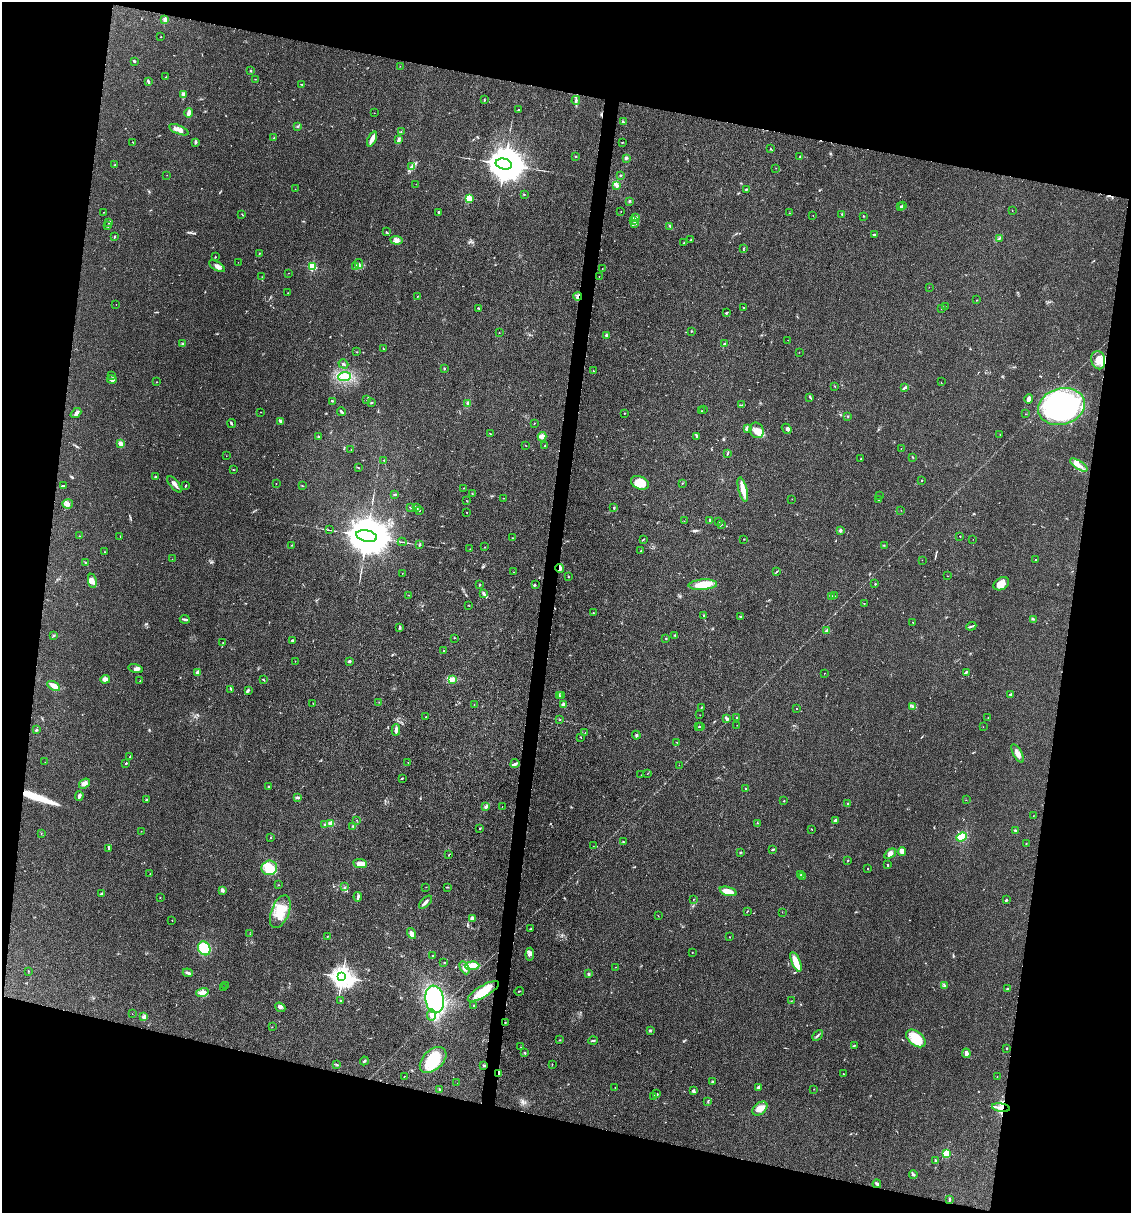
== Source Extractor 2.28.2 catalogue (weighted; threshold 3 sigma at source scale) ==
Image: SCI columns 231-4743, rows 1-4841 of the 4857 x 4841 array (HDU 1 of 3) = the unmasked area's bounding box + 8 px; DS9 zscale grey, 4 x 4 block average (1 PNG px = mean of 4 x 4 image px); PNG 1133 x 1215 px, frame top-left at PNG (2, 2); each listed source drawn as its Kron ellipse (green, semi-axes under 4 px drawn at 4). Shown black and unused: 26% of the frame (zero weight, under 3 of 4 exposures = <1% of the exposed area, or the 3 px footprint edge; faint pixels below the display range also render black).
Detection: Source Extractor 2.28.2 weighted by HDU 2 'WHT'. Background 0.11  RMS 0.0062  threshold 0.0281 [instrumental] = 3 sigma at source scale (4.5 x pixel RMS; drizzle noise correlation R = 1.50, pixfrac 1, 0.05/0.05 arcsec/px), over >= 5 px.
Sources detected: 453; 2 inside a brighter object's white glare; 2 cosmic-ray / hot-pixel residue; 1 long thin detection or spike segment (spike, bleed or trail) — neither listed nor drawn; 11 coinciding with a brighter row at this scale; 23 inside a brighter listed object's ellipse — not listed separately; the other 414 listed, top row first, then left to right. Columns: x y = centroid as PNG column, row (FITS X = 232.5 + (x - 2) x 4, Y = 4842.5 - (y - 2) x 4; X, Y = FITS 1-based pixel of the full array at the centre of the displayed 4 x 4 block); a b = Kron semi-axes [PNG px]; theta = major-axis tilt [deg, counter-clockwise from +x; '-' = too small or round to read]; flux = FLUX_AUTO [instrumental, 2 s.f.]
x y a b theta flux
165 19 2 2 - 80
161 37 2 2 - 1.5
134 61 3 2 - 4.6
400 66 2 2 - 0.74
251 71 2 2 - 3.6
166 77 3 2 - 1.8
255 79 2 2 - 0.88
148 82 4 2 - 7.8
301 84 3 2 - 2.2
183 95 3 3 - 6
484 100 2 2 - 2
576 100 4 2 - 6
518 110 2 2 - 1.8
189 113 5 2 - 17
374 113 2 2 - 0.64
623 122 2 2 - 3.9
298 126 2 2 - 2.3
179 130 10 3 -22 15
401 132 2 2 - 0.99
274 138 2 2 - 2.4
372 139 8 3 66 22
398 140 4 3 - 8.9
133 142 3 2 - 1.4
195 142 3 2 - 5.3
622 142 3 2 - 1.2
770 149 2 2 - 1.5
576 156 2 2 - 3.3
800 157 2 2 - 10
626 158 3 2 - 4.1
504 164 8 5 -13 16000
115 165 2 2 - 7.9
412 167 3 2 - 6.4
776 168 2 2 - 0.76
167 175 2 2 - 1.7
621 175 2 2 - 2.4
416 184 2 2 - 0.8
617 185 3 3 - 8.3
295 189 2 2 - 0.62
746 189 3 2 - 3.3
524 194 2 2 - 1.9
469 198 2 2 - 210
629 201 3 2 - 2.5
903 205 3 2 - 3.3
900 206 2 2 - 2.2
1012 210 2 2 - 1
104 212 2 2 - 1.1
439 212 2 2 - 12
621 212 2 2 - 0.97
789 213 2 2 - 1
242 214 2 2 - 1.4
813 215 2 2 - 0.92
842 215 2 2 - 3.5
864 216 2 2 - 6.1
636 217 3 2 - 4.7
634 220 4 3 - 12
109 223 3 2 - 2.4
635 224 4 3 - 8.3
108 226 3 2 - 2.4
670 226 3 2 - 3.3
386 232 3 2 - 3.6
874 235 3 2 - 4.6
114 237 2 2 - 2.4
1000 238 4 2 - 3.8
396 240 6 2 -6 9.9
690 240 2 2 - 2
684 243 2 2 - 1.7
744 248 2 2 - 1.7
259 254 3 2 - 1.9
215 257 2 2 - 1.8
238 262 2 2 - 0.49
359 264 5 3 - 7.5
217 266 9 3 -31 14
312 267 2 2 - 240
355 267 2 2 - 2.6
602 269 2 2 - 1.8
289 273 2 2 - 0.67
599 276 2 2 - 1.5
262 277 2 2 - 0.64
929 287 2 2 - 0.9
288 293 2 2 - 1.5
417 296 2 2 - 1.6
578 297 4 2 - 8.9
977 300 2 2 - 0.89
116 304 2 2 - 0.65
945 306 2 2 - 1.1
478 308 2 2 - 2.8
744 308 2 2 - 2
942 309 2 2 - 1.2
726 313 2 2 - 5
691 331 2 2 - 5.7
499 333 2 2 - 0.93
606 336 2 2 - 33
788 340 2 2 - 0.83
183 344 4 3 - 7.3
724 344 2 2 - 18
383 349 2 2 - 1.4
357 352 2 2 - 1.5
799 352 2 2 - 0.66
1098 360 9 7 -77 38
343 364 5 2 - 4.8
445 369 2 2 - 1.8
593 371 2 2 - 1.8
112 375 2 2 - 1.8
345 377 6 4 4 21
112 380 5 3 - 12
157 382 2 2 - 0.79
941 382 2 2 - 0.85
835 386 2 2 - 1.7
905 387 3 2 - 3.5
810 397 3 2 - 2.8
1029 399 5 3 - 18
367 400 2 2 - 1.3
332 401 3 2 - 2.7
372 402 3 2 - 2.3
468 403 3 2 - 5.3
742 405 3 2 - 2.5
1061 406 24 18 16 780
704 410 2 2 - 0.84
702 411 2 2 - 1.6
260 412 2 2 - 0.75
341 412 4 2 - 6.8
76 413 6 4 42 11
624 413 2 2 - 2
1025 414 2 2 - 0.77
848 416 2 2 - 1.9
280 421 3 2 - 5.1
534 423 2 2 - 1.5
232 424 4 2 - 4
747 428 3 3 - 4.6
787 429 5 2 - 7.6
757 430 8 7 - 34
490 434 2 2 - 1.6
1000 435 2 2 - 0.93
697 436 4 2 - 4.3
318 437 2 2 - 3.8
542 437 5 4 - 16
120 443 4 3 - 14
526 446 3 2 - 1.2
545 446 2 2 - 2.2
901 448 2 2 - 0.63
351 450 2 2 - 0.85
727 454 3 2 - 1.9
226 456 2 2 - 0.52
912 457 3 2 - 2
861 459 2 2 - 1.9
384 460 2 2 - 2.7
1079 465 10 4 -33 25
358 467 2 2 - 1.7
233 470 2 2 - 1.8
155 477 3 2 - 2.5
922 480 2 2 - 8
640 483 9 6 -23 70
682 483 2 2 - 1.5
174 484 10 3 -49 14
276 484 2 2 - 1.1
64 485 4 2 - 2.2
185 486 3 2 - 3
302 486 2 2 - 1.4
464 488 2 2 - 2.5
743 490 12 3 -76 49
395 494 2 2 - 3.6
472 494 2 2 - 1.9
879 496 2 2 - 1.2
504 498 2 2 - 0.93
792 499 2 2 - 0.95
878 500 2 2 - 0.8
467 501 3 2 - 1.4
68 504 5 4 - 12
411 508 2 2 - 1.4
417 508 3 2 - 4.8
614 508 3 2 - 2.8
419 510 2 2 - 2.8
901 510 2 2 - 0.94
467 512 2 2 - 1.5
684 521 2 2 - 1.1
710 521 4 2 - 3.7
719 521 2 2 - 2.1
722 524 2 2 - 1.1
330 530 3 2 - 1.8
840 530 2 2 - 37
79 536 2 2 - 0.9
120 536 2 2 - 0.73
367 536 10 5 -13 27000
960 536 2 2 - 1.5
512 538 2 2 - 0.9
643 539 3 2 - 1.7
744 539 2 2 - 1.7
973 539 2 2 - 0.62
402 542 4 2 - 2.7
292 545 2 2 - 1.7
420 545 2 2 - 1.9
884 545 2 2 - 1.8
485 547 2 2 - 1.9
470 549 2 2 - 0.64
641 551 2 2 - 3.6
105 552 2 2 - 0.92
172 559 2 2 - 0.74
922 560 2 2 - 0.78
1035 560 2 2 - 3.9
85 563 2 2 - 1.4
560 568 4 3 - 8.2
513 572 2 2 - 1.4
777 572 2 2 - 2.1
402 573 2 2 - 0.92
568 576 2 2 - 1.7
947 576 2 2 - 1.2
92 581 7 4 -80 15
875 584 2 2 - 2.7
1001 584 8 6 31 34
480 585 2 2 - 2.2
535 585 2 2 - 1.6
703 585 14 5 3 65
484 593 4 2 - 5.9
409 595 2 2 - 1.4
834 596 3 2 - 3
831 597 3 2 - 2.4
864 603 2 2 - 1.4
469 606 2 2 - 0.88
593 613 2 2 - 1.1
704 616 3 2 - 4.3
740 617 2 2 - 3.3
185 619 5 2 - 9.1
1033 619 2 2 - 1.8
913 622 2 2 - 3.1
971 626 5 2 - 5.1
400 627 3 2 - 5
827 631 4 2 - 4.6
54 635 3 2 - 3
675 636 2 2 - 1.7
454 638 2 2 - 4
666 638 2 2 - 3.6
292 640 3 2 - 2.9
223 643 2 2 - 1.1
444 651 2 2 - 5.1
295 661 2 2 - 0.87
349 661 2 2 - 27
135 669 7 4 -15 14
966 672 3 2 - 4
198 673 2 2 - 61
824 673 2 2 - 0.82
105 679 5 4 - 17
263 680 3 2 - 3.2
453 680 2 2 - 2.4
140 681 2 2 - 0.94
54 686 7 2 -30 39
231 689 3 2 - 2.8
248 690 3 2 - 2.7
1010 694 4 2 - 2.6
562 695 3 2 - 3.1
559 696 3 2 - 3.2
379 702 2 2 - 0.92
313 703 2 2 - 1.1
474 705 2 2 - 1.3
563 705 2 2 - 68
912 706 2 2 - 3.2
702 707 2 2 - 2.4
797 709 2 2 - 3.4
700 715 2 2 - 1.2
426 717 2 2 - 1.3
736 718 2 2 - 2.4
988 718 2 2 - 1.3
727 719 3 2 - 5.9
560 720 2 2 - 1.7
737 725 2 2 - 1.2
698 727 3 2 - 2.2
701 727 2 2 - 2.5
983 727 2 2 - 0.56
36 730 2 2 - 4.1
396 730 5 2 - 13
585 733 2 2 - 1.4
636 735 4 2 - 4.3
581 738 2 2 - 1.2
676 742 2 2 - 0.87
1017 753 10 4 -62 19
130 756 2 2 - 1.5
45 762 2 2 - 0.51
408 762 2 2 - 1
515 763 4 3 - 7.7
126 764 2 2 - 3.2
679 765 2 2 - 0.72
647 774 2 2 - 0.85
641 775 2 2 - 0.68
402 778 2 2 - 2.6
84 784 6 4 37 14
268 787 2 2 - 2.7
745 789 2 2 - 2.4
79 796 5 3 - 9.6
297 798 3 2 - 6.2
146 800 2 2 - 2.3
966 800 2 2 - 1
784 801 2 2 - 5
848 804 2 2 - 2.8
502 806 2 2 - 0.68
486 807 4 2 - 4.7
1033 816 2 2 - 0.72
357 820 2 2 - 1.1
835 820 3 2 - 5.1
331 823 4 3 - 16
758 823 2 2 - 1.3
324 824 3 2 - 2.1
353 826 2 2 - 2.1
480 828 3 2 - 2.4
811 829 3 2 - 1.4
141 831 2 2 - 1.1
1016 831 3 2 - 7.9
41 834 2 2 - 0.87
271 837 2 2 - 1.3
962 837 6 4 22 57
623 842 2 2 - 1.6
1026 844 2 2 - 3
593 846 2 2 - 0.65
108 849 3 2 - 3.1
773 849 3 2 - 2.9
902 851 4 3 - 13
741 852 2 2 - 2.1
890 854 6 4 36 17
449 855 3 2 - 1.8
848 861 3 2 - 1.8
360 864 7 4 -8 30
888 865 2 2 - 3.8
269 868 8 7 - 85
868 869 2 2 - 2.3
150 874 2 2 - 1.1
801 874 2 2 - 2.3
802 877 2 2 - 0.56
278 885 2 2 - 0.79
345 887 2 2 - 1.7
426 887 2 2 - 0.98
447 887 3 2 - 2.8
222 891 4 3 - 8
728 891 9 4 -17 48
101 894 3 2 - 2.5
160 897 2 2 - 0.96
358 897 5 2 - 14
693 899 2 2 - 0.99
1007 900 2 2 - 2
425 902 8 3 45 12
747 911 3 2 - 1.8
280 912 17 9 69 73
782 912 2 2 - 0.78
658 916 2 2 - 1.2
473 918 3 3 - 15
172 921 2 2 - 1.3
531 929 3 2 - 2.2
411 933 6 3 -57 20
250 934 2 2 - 1.2
328 936 3 2 - 1.1
730 937 2 2 - 1.2
204 948 7 6 - 110
692 952 2 2 - 1.3
530 954 6 3 84 8.2
433 955 2 2 - 1.7
444 962 2 2 - 2
796 962 10 4 -67 49
472 966 7 4 1 41
615 967 2 2 - 2
464 968 7 4 -62 21
28 971 2 2 - 1.3
188 973 5 2 - 9.1
588 974 2 2 - 12
342 977 4 3 - 3500
944 985 3 2 - 4
225 986 2 2 - 1.9
223 988 2 2 - 0.95
1007 989 2 2 - 3
483 991 18 6 31 83
519 991 4 2 - 2.2
202 993 6 4 17 21
435 999 14 9 -80 370
340 1000 2 2 - 1.8
791 1001 2 2 - 0.8
474 1005 2 2 - 3.1
280 1007 5 2 - 6.3
132 1014 2 2 - 0.91
431 1015 5 4 - 13
144 1017 2 2 - 73
505 1023 2 2 - 1.6
272 1027 2 2 - 1.1
650 1030 3 2 - 3.1
817 1035 6 2 47 4.3
916 1038 11 7 -40 78
560 1040 2 2 - 1.1
593 1040 5 2 - 5.3
854 1045 2 2 - 2.1
521 1047 2 2 - 0.86
1007 1048 2 2 - 2.6
525 1052 3 2 - 1.8
966 1053 4 3 - 18
433 1060 15 10 43 140
364 1061 4 2 - 4.4
337 1064 2 2 - 1.7
552 1064 2 2 - 1.2
484 1065 2 2 - 5
499 1073 2 2 - 25
843 1074 2 2 - 1.4
404 1076 2 2 - 1.1
997 1077 2 2 - 0.9
712 1082 3 3 - 4.3
457 1083 2 2 - 0.43
758 1087 3 2 - 7.8
615 1088 2 2 - 1.1
439 1089 2 2 - 2.2
814 1089 2 2 - 1.3
693 1091 4 3 - 6.1
657 1094 3 2 - 3.5
653 1096 3 2 - 4.6
708 1102 2 2 - 2.6
1001 1108 9 3 -10 18
760 1109 8 5 38 25
946 1153 2 2 - 210
936 1160 3 2 - 5.7
913 1175 4 2 - 4.7
877 1184 4 3 - 8.6
949 1199 3 2 - 3.3
Overlapping masked pixels (flux is a lower limit): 6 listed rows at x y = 578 297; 560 568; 505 1023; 484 1065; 499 1073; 1001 1108
Diffuse or blended objects may show on this block-average render without a row.